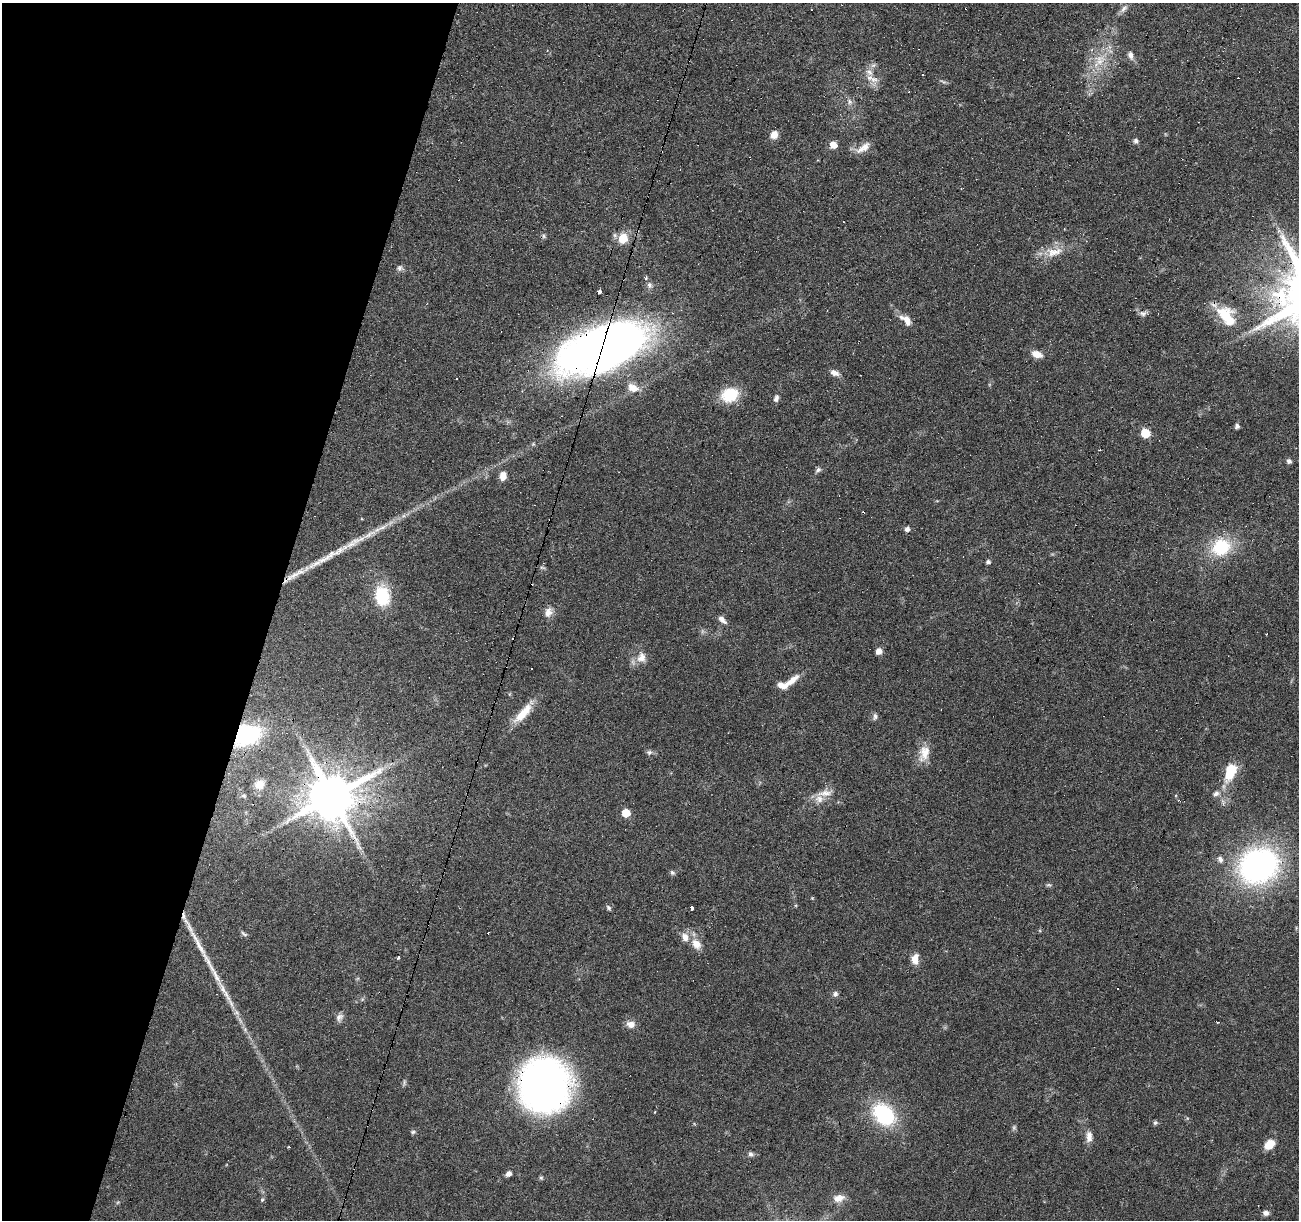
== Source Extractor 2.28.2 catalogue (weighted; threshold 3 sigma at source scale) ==
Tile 9 of 4 x 4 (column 1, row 3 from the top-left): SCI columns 1-1297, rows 1434-2651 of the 5191 x 5367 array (HDU 1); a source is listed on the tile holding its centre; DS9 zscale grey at full resolution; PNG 1301 x 1222 px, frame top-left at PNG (2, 3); no overlay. Shown black and unused: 21% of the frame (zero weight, under 4 of 8 exposures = <1% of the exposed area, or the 3 px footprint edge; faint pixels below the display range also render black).
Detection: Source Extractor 2.28.2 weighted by HDU 2 'WHT'; one run over the whole footprint, this tile lists its part. Background 0.0351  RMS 0.0019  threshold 0.00791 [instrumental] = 3 sigma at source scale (4.09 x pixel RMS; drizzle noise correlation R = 1.36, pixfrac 0.8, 0.0396/0.0396 arcsec/px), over >= 5 px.
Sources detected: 109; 2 too faint to see at this stretch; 1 inside a brighter object's white glare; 12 cosmic-ray / hot-pixel residue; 3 long thin detections or spike segments (spike, bleed or trail) — not listed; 5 inside a brighter listed object's ellipse — not listed separately; the other 86 listed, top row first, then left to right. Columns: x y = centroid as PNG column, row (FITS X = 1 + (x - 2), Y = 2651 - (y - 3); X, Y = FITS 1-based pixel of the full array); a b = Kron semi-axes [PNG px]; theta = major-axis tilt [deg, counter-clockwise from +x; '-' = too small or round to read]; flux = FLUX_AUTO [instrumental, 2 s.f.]
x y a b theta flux
1124 9 12 7 49 0.83
1131 55 10 7 -81 0.89
1099 60 24 14 54 4.6
869 72 12 8 -44 1.3
922 75 3 3 - 0.97
874 79 11 8 7 1.3
943 81 10 3 -21 0.32
849 101 9 6 -62 0.7
774 135 8 8 - 1.6
1136 141 6 5 - 0.54
833 145 5 5 - 2.8
863 148 22 9 34 1.8
544 236 7 4 -89 0.33
623 238 7 7 - 4.3
1054 252 27 13 10 3.3
400 268 9 8 - 0.56
646 278 4 3 - 0.36
649 285 8 7 - 0.57
599 291 4 3 - 2
1143 313 10 6 41 0.62
1225 316 22 17 -60 6
906 320 18 9 -41 1.7
602 348 88 38 21 140
1037 354 12 7 -19 1.7
834 373 11 7 -21 1.1
633 388 15 10 -25 2
730 395 19 15 21 6.1
776 398 9 6 72 0.62
1237 426 5 4 - 0.62
1145 433 6 5 - 7.3
533 444 5 5 - 0.23
1289 461 7 6 - 0.51
818 470 9 6 36 0.51
503 476 11 8 88 1.4
382 527 19 6 28 1.7
907 529 6 5 - 0.65
1221 547 22 19 26 9.1
988 562 5 4 - 0.45
542 568 8 4 -9 0.28
294 575 21 8 27 2
382 596 23 16 -82 8.3
548 612 13 10 71 1.3
722 620 13 6 -43 0.93
1266 634 2 2 - 0.13
879 651 6 6 - 1.1
641 657 15 13 76 1.9
792 680 20 7 39 2
523 713 33 10 48 3.7
875 716 9 5 88 0.51
246 735 24 17 24 18
649 752 8 6 -9 0.49
924 753 23 13 76 2.6
1230 771 20 10 70 5.7
259 785 10 10 - 1.9
825 793 21 9 7 1.8
1216 793 8 7 - 0.67
244 796 6 4 18 0.28
332 796 14 13 - 1000
626 813 6 5 - 4.5
1258 866 45 38 22 41
672 873 7 5 -48 0.36
1049 885 7 4 -1 0.29
691 907 4 3 - 1.4
609 908 7 5 -46 0.38
244 934 11 4 -35 0.37
696 944 16 11 -53 2
398 957 3 3 - 1.1
915 959 13 8 85 1.7
1117 988 3 3 - 0.71
835 994 7 7 - 0.52
339 1017 12 8 51 0.8
1218 1022 4 2 - 0.13
631 1024 12 9 -14 1.2
404 1082 9 4 77 0.36
545 1085 43 39 -87 100
883 1114 26 19 -44 14
1155 1123 6 5 - 0.35
413 1132 6 5 - 0.32
1089 1137 15 8 -90 1.3
1269 1145 11 8 44 3.1
750 1154 7 6 - 0.5
509 1174 8 6 37 0.63
541 1178 6 5 - 0.27
838 1198 15 9 10 1.6
262 1200 6 3 72 0.26
1266 1213 8 7 - 0.66
Overlapping masked pixels (flux is a lower limit): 5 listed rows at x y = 602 348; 294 575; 246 735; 332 796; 545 1085